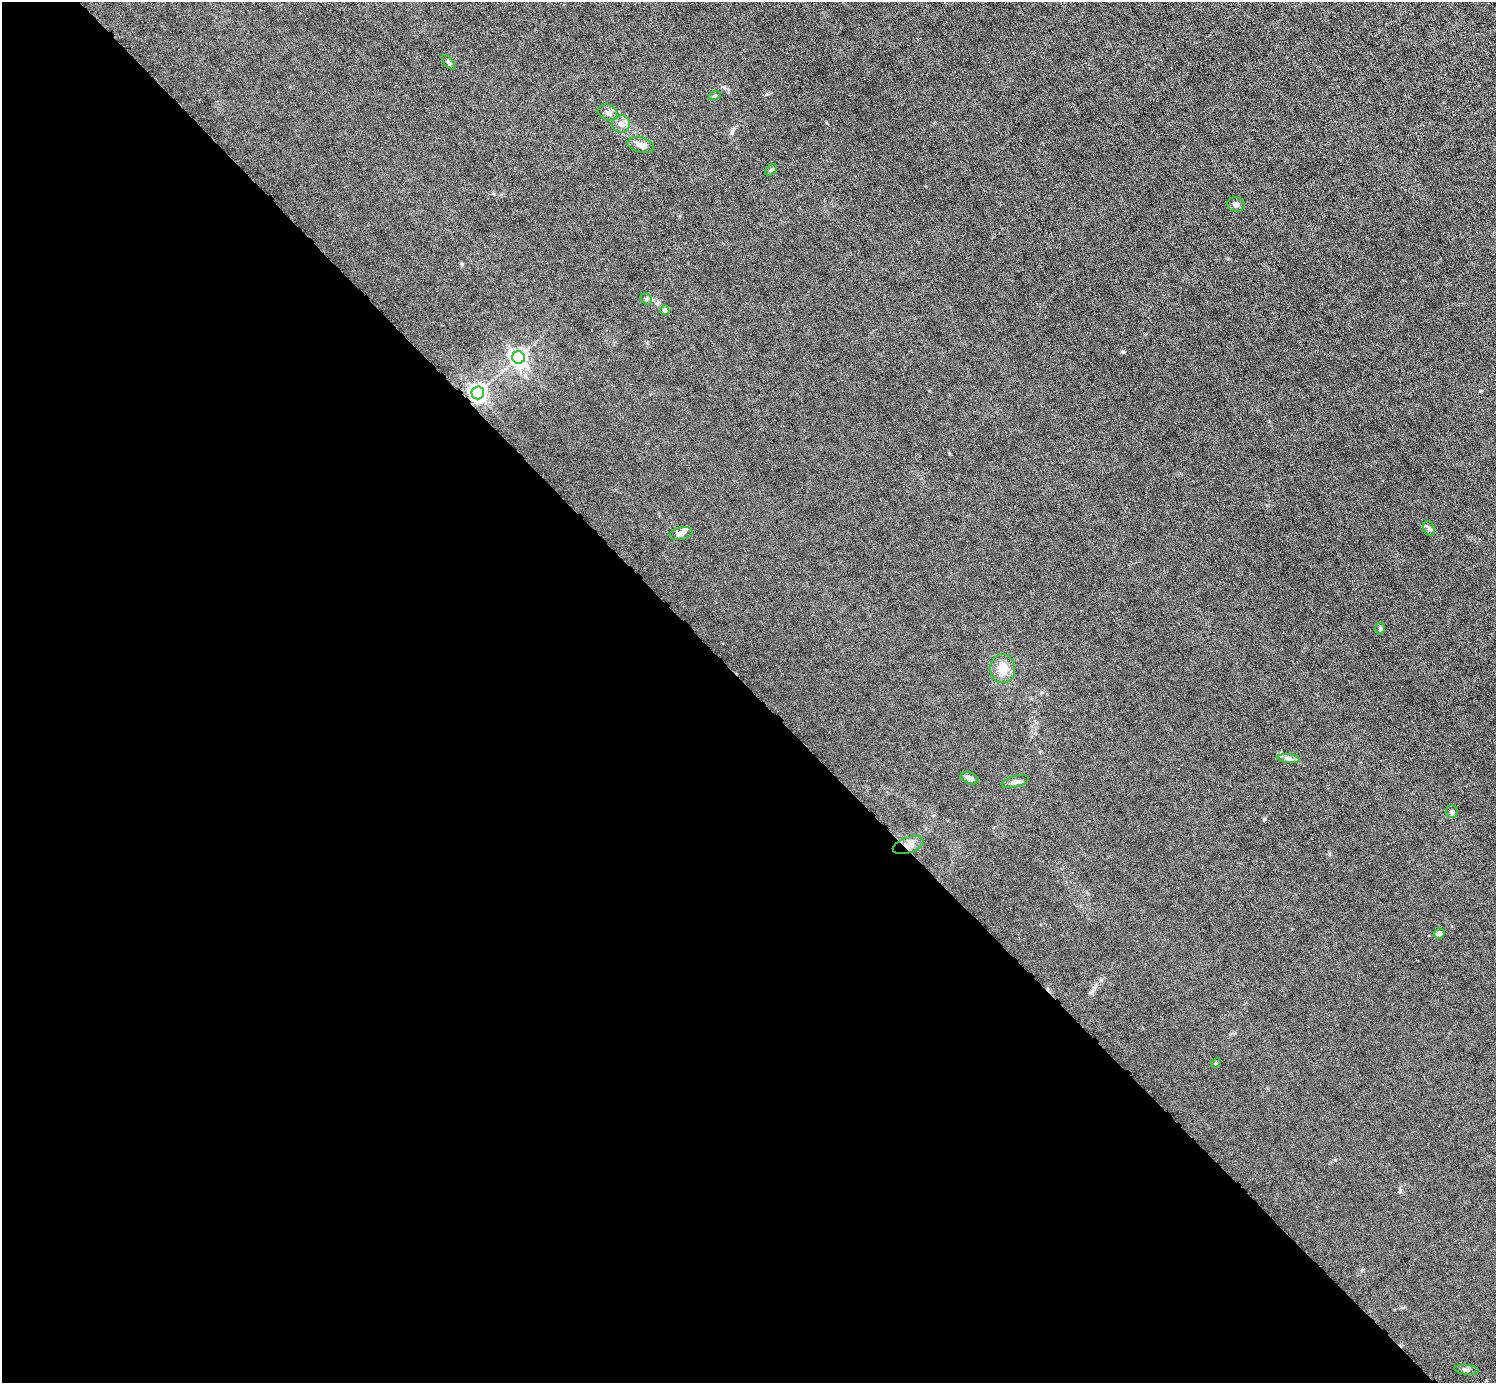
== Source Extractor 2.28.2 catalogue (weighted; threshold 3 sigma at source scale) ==
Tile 9 of 4 x 4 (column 1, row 3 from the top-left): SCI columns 1-1494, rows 1677-3057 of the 5974 x 5972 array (HDU 1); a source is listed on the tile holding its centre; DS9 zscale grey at full resolution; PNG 1498 x 1385 px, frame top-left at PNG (2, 2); each listed source drawn as its Kron ellipse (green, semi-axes under 4 px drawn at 4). Shown black and unused: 50% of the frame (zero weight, under 6 of 12 exposures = <1% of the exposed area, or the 3 px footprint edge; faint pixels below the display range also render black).
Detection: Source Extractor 2.28.2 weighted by HDU 2 'WHT'; one run over the whole footprint, this tile lists its part. Background 0.0142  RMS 0.003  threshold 0.0124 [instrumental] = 3 sigma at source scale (4.09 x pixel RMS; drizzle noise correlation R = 1.36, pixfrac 0.8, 0.05/0.05 arcsec/px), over >= 5 px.
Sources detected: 24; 1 inside a brighter listed object's ellipse — not listed separately; the other 23 listed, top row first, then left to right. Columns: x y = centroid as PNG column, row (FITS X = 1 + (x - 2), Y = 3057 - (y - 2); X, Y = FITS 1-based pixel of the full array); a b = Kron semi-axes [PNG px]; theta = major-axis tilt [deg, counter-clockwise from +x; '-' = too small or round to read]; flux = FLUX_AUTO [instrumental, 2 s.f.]
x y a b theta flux
449 62 9 4 -49 0.5
715 95 6 4 21 0.39
608 113 10 7 -20 1.2
621 124 9 8 - 1.6
641 145 13 7 -14 1.5
771 170 7 4 43 0.4
1236 204 9 7 -11 0.88
646 299 6 5 - 0.43
665 310 5 4 - 0.76
519 358 6 6 - 110
478 393 6 6 - 100
1429 528 8 5 -68 0.64
681 533 11 6 12 1.2
1380 629 6 5 - 0.43
1003 669 14 12 -86 3.7
1289 759 11 4 -5 0.82
970 778 9 5 -22 1.1
1015 782 14 5 14 1.3
1452 811 6 6 - 0.63
908 845 16 7 18 2.4
1439 933 5 5 - 1.2
1216 1063 5 4 - 0.28
1466 1370 12 5 -7 0.71
Overlapping masked pixels (flux is a lower limit): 2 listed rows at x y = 478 393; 908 845
Unlisted compact peaks at least as high as the median listed source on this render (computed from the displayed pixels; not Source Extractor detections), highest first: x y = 1264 819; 1123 352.